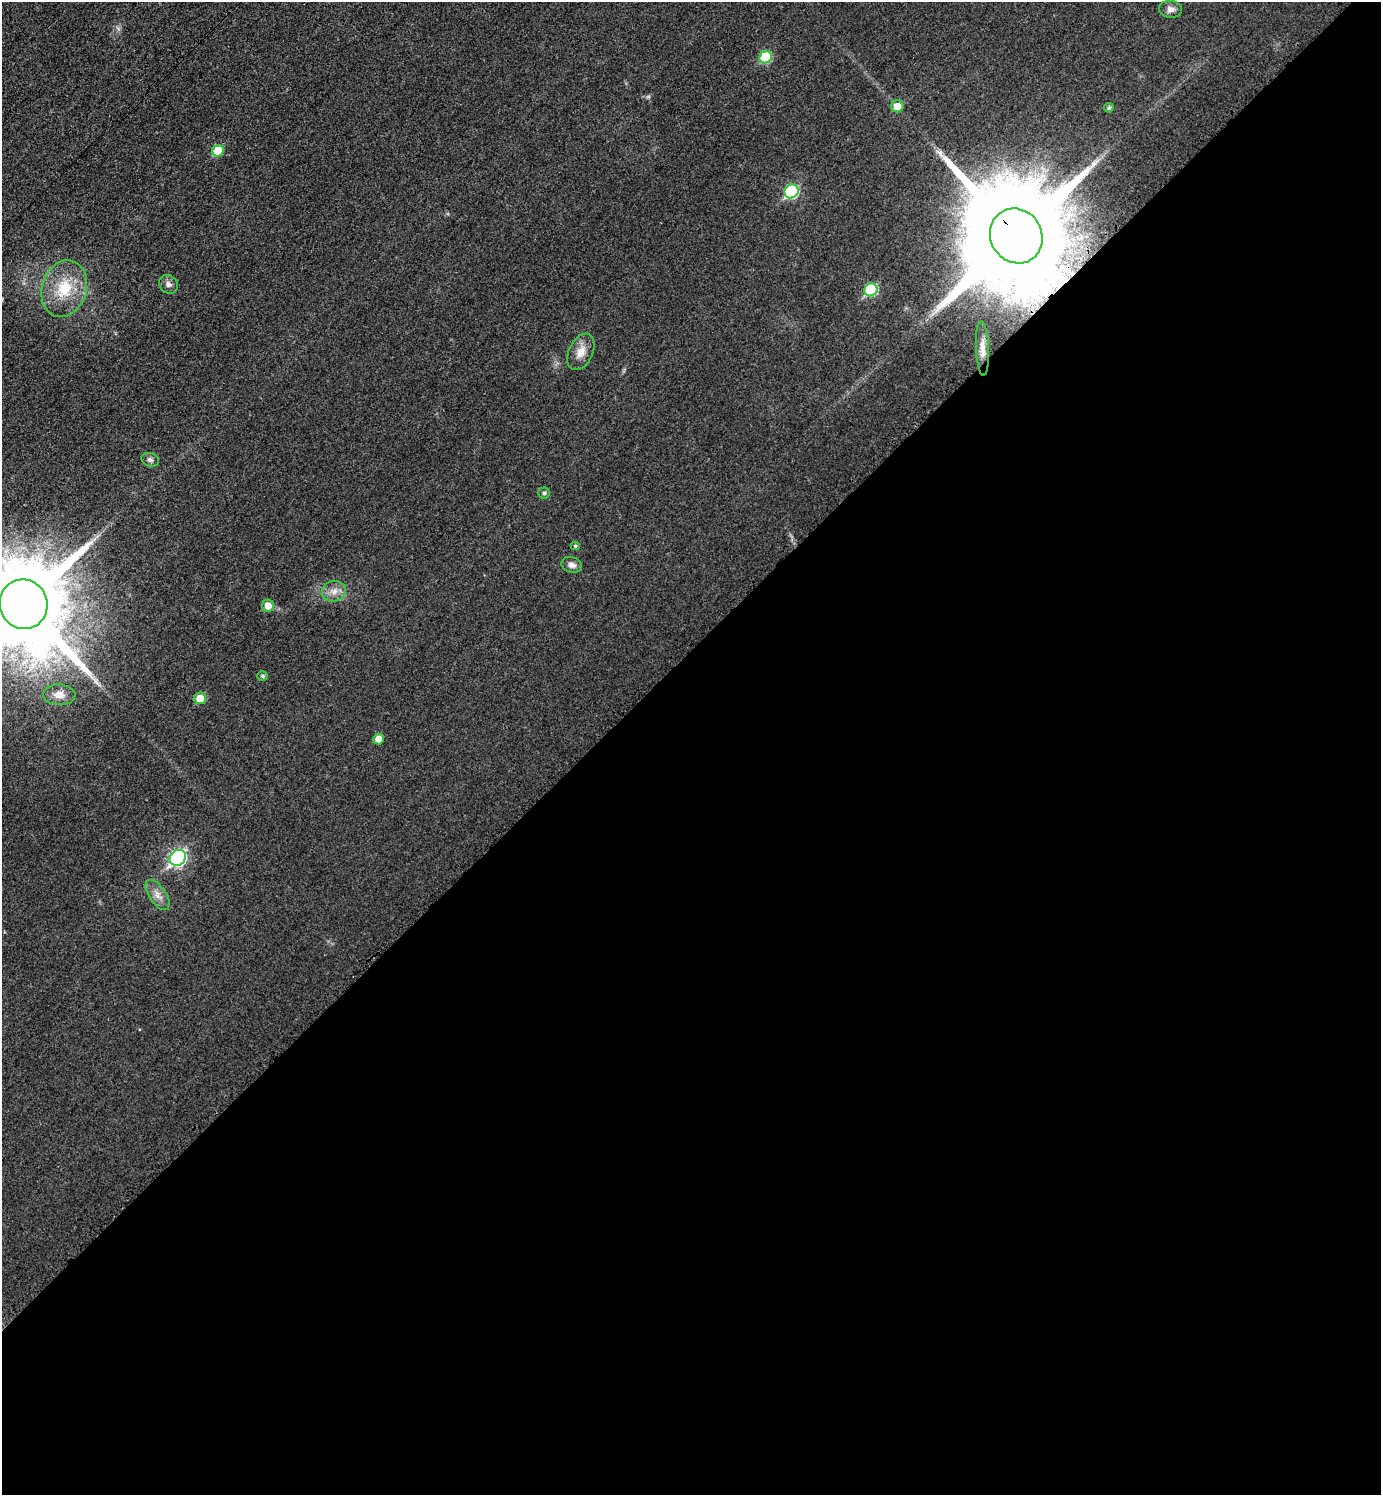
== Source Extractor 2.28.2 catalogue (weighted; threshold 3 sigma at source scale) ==
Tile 15 of 4 x 4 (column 3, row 4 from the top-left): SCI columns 3072-4450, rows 9-1501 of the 5995 x 5997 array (HDU 1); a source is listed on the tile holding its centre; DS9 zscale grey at full resolution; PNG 1383 x 1497 px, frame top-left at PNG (2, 2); each listed source drawn as its Kron ellipse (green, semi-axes under 4 px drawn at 4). Shown black and unused: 56% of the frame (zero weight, under 3 of 4 exposures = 1% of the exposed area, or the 3 px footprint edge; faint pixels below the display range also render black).
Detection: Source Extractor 2.28.2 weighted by HDU 2 'WHT'; one run over the whole footprint, this tile lists its part. Background 0.0342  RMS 0.006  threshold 0.0268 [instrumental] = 3 sigma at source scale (4.5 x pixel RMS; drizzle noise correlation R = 1.50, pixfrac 1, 0.05/0.05 arcsec/px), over >= 5 px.
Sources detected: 25; all 25 listed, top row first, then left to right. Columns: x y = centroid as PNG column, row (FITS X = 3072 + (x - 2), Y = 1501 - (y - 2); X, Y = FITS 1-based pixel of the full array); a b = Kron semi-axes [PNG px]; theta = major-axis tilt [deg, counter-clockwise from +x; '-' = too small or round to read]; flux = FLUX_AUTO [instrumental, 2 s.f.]
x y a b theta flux
1171 9 11 8 -5 3.6
766 57 6 6 - 28
897 106 6 6 - 8.5
1109 108 5 4 - 1.1
218 151 6 5 - 18
791 191 7 6 - 56
1016 236 28 25 -59 22000
168 284 10 8 -43 2.6
64 289 29 22 73 25
871 290 7 6 - 42
982 349 27 6 -87 5.6
581 352 19 12 64 7.3
150 460 9 6 -19 1.8
544 493 5 5 - 1.3
575 546 4 4 - 0.84
572 565 10 7 -15 3.2
334 591 12 10 13 5
24 604 25 24 - 13000
268 606 6 6 - 6.4
263 676 5 5 - 1
59 695 16 10 -3 6.2
200 698 6 5 - 9.3
378 739 5 5 - 6.9
178 858 9 7 42 130
158 895 17 8 -55 5.1
Overlapping masked pixels (flux is a lower limit): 1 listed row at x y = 1016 236
Isophote crosses this tile's border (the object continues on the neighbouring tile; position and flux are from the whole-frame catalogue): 1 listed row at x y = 24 604